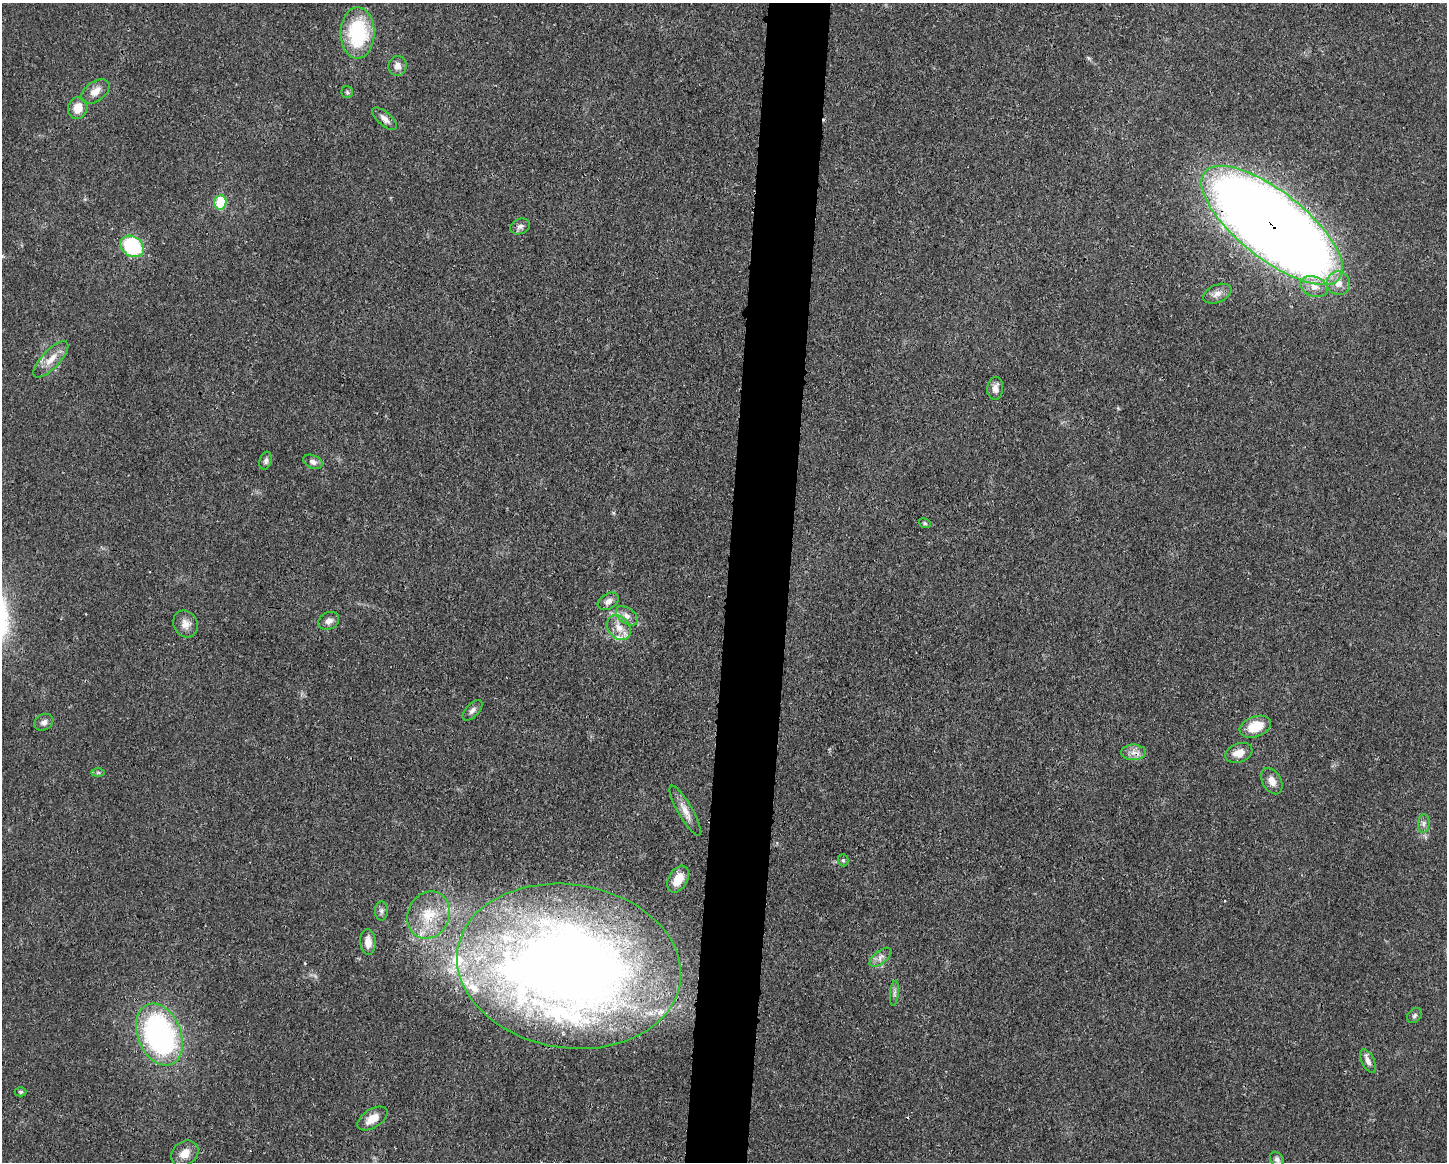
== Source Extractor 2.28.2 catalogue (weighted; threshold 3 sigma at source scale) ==
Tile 8 of 3 x 4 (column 2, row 3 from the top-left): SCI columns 1559-3003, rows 1171-2330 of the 4673 x 4659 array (HDU 1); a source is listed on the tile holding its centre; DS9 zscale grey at full resolution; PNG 1449 x 1164 px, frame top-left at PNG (2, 3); each listed source drawn as its Kron ellipse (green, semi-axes under 4 px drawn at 4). Shown black and unused: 4% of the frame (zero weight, under 3 of 4 exposures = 1% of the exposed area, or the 3 px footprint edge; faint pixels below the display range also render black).
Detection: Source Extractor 2.28.2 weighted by HDU 2 'WHT'; one run over the whole footprint, this tile lists its part. Background 0.0207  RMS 0.0023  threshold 0.0103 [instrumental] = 3 sigma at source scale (4.5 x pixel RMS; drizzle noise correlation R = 1.50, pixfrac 1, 0.05/0.05 arcsec/px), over >= 5 px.
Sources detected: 52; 5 inside a brighter listed object's ellipse — not listed separately; the other 47 listed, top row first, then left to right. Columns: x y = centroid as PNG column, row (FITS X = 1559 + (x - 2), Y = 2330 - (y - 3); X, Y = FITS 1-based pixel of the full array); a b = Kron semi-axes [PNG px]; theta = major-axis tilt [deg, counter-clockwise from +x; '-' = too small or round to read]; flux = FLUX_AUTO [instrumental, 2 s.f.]
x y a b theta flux
357 33 26 17 90 17
398 66 10 9 - 1.6
95 92 16 9 35 2.3
347 92 6 5 - 0.42
78 108 11 9 71 3.2
385 119 15 6 -41 1.4
220 202 7 6 - 8.5
1272 225 86 33 -38 480
520 226 10 7 23 0.87
132 246 12 10 -34 18
1338 283 12 11 - 2.3
1314 287 14 10 -20 2.4
1217 294 15 8 23 1.5
51 359 23 9 46 2.9
995 388 11 8 87 1.4
266 461 9 6 74 0.78
313 462 10 6 -24 1.1
925 523 6 4 -21 0.36
608 601 11 7 30 1.1
627 616 12 7 -37 1.5
329 621 11 8 28 1.2
185 624 14 11 -61 2
619 628 14 10 -49 2.6
472 710 13 6 48 0.93
44 722 10 8 31 1.1
1255 727 16 10 20 5.1
1133 752 12 7 0 1.6
1239 753 14 9 20 2.4
98 773 7 4 0 0.39
1272 781 14 9 -61 2
685 811 28 7 -60 2.3
1424 823 9 6 84 0.79
843 860 6 5 - 0.41
678 879 14 9 61 3.9
381 911 9 6 90 0.69
429 915 24 20 64 7.8
368 942 13 7 -86 2.3
881 957 13 6 38 1.2
569 966 113 81 -9 270
894 993 13 4 84 0.72
1415 1016 8 6 46 0.56
159 1034 32 21 -68 57
1368 1061 13 6 -64 1.2
21 1092 6 4 1 0.34
372 1118 17 9 32 2.8
185 1153 15 11 38 2.7
1277 1159 8 6 -51 0.74
Overlapping masked pixels (flux is a lower limit): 3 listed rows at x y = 1272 225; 1133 752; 569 966